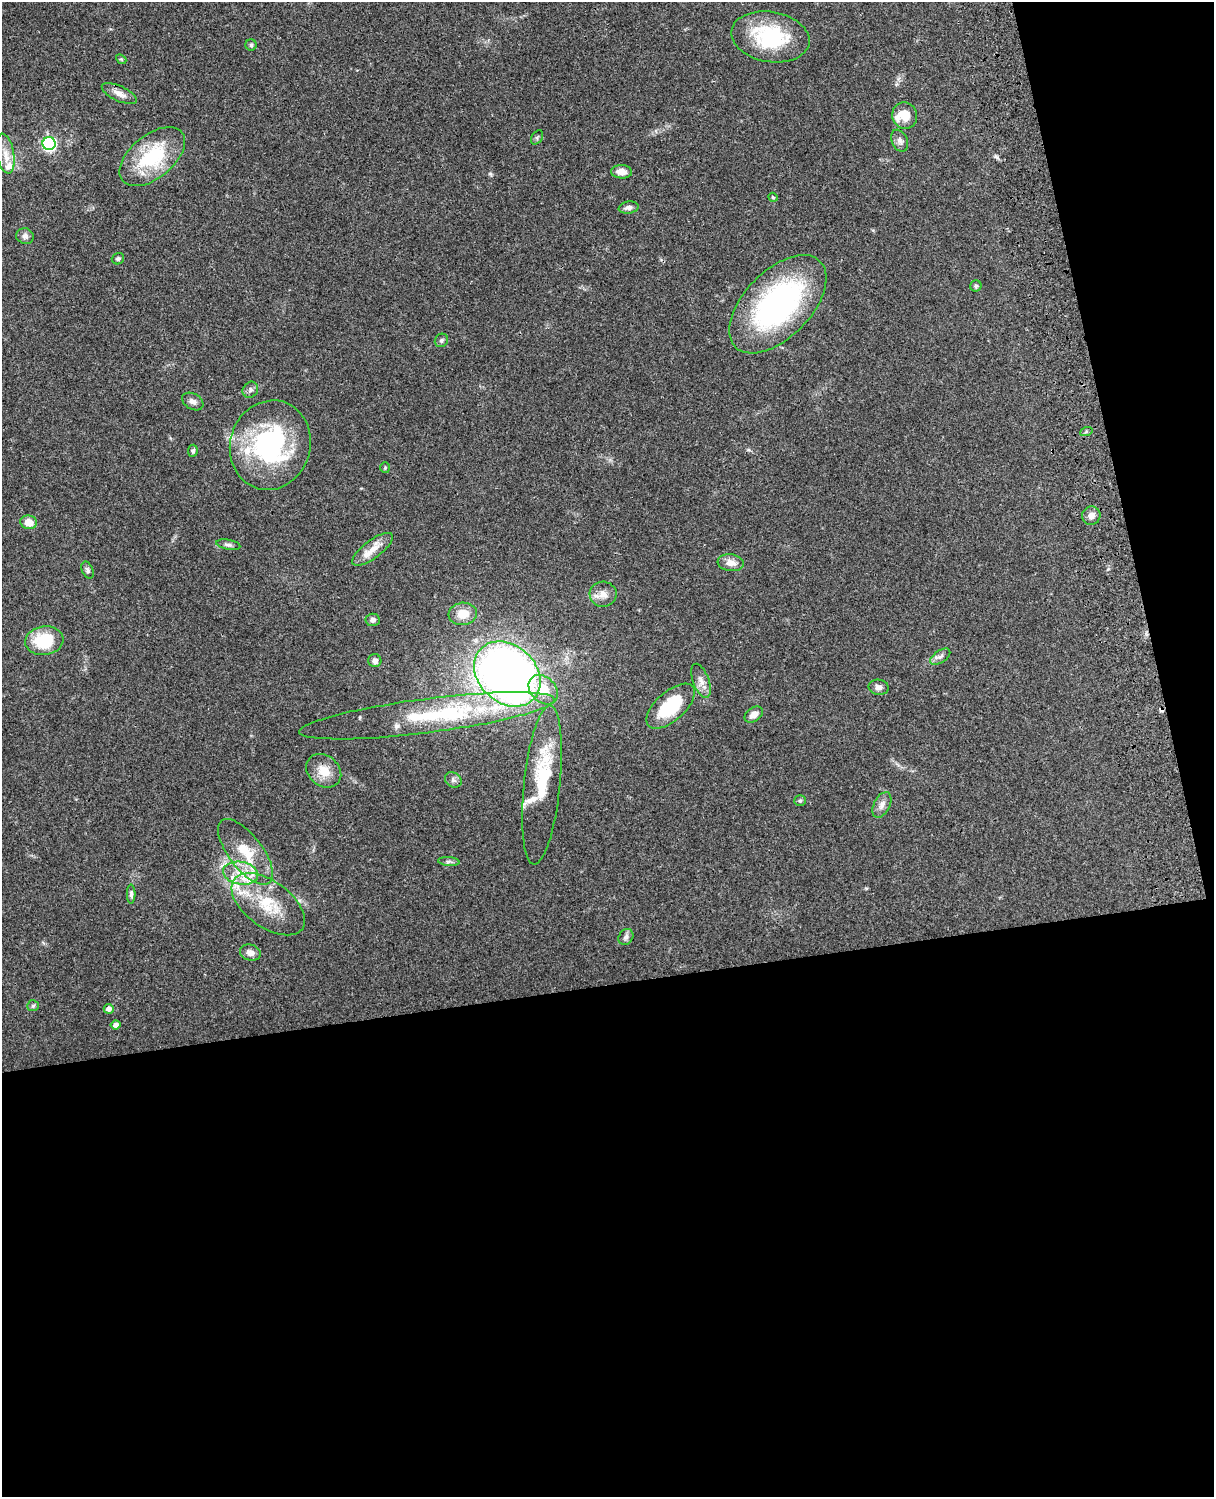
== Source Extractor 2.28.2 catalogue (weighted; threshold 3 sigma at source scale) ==
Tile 12 of 4 x 3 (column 4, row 3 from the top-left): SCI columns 3755-4966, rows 164-1658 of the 5088 x 4926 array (HDU 1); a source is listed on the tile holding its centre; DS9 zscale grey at full resolution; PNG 1216 x 1499 px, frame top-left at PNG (2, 2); each listed source drawn as its Kron ellipse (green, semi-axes under 4 px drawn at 4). Shown black and unused: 39% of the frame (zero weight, under 3 of 4 exposures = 6% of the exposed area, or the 3 px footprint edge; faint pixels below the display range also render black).
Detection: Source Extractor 2.28.2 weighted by HDU 2 'WHT'; one run over the whole footprint, this tile lists its part. Background 0.0793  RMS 0.0058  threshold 0.0261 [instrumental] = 3 sigma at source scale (4.5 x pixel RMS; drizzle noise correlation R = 1.50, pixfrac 1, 0.05/0.05 arcsec/px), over >= 5 px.
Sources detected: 70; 2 inside a brighter object's white glare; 1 cosmic-ray / hot-pixel residue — neither listed nor drawn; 9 inside a brighter listed object's ellipse — not listed separately; the other 58 listed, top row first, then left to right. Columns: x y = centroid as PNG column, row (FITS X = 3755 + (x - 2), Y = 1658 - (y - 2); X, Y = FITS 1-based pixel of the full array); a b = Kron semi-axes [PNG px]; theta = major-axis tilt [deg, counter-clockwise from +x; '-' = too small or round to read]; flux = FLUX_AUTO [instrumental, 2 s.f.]
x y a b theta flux
770 37 39 25 -10 42
251 45 5 5 - 1.1
121 59 6 4 -41 0.77
119 94 19 7 -25 4.5
905 115 13 12 - 9.1
537 137 8 5 57 1.1
900 141 11 7 -65 2.6
49 144 6 6 - 110
5 154 20 9 -79 6.4
152 157 38 21 39 38
621 172 10 6 -3 4.9
773 197 5 4 - 0.66
629 208 10 6 9 2.6
25 236 9 7 -19 2.3
118 259 6 5 - 1.1
976 286 5 5 - 1
778 304 60 33 46 130
441 340 7 6 - 1.5
250 390 8 7 - 1.8
193 401 11 8 -29 2.8
1086 432 6 4 20 0.85
270 445 45 40 73 85
193 451 6 5 - 1.2
385 468 5 4 - 0.8
1091 516 9 9 - 3.6
29 522 8 7 - 7.3
228 545 12 5 -10 1.7
372 549 24 9 37 6.8
731 563 13 8 -7 4.9
88 570 9 5 -65 1.3
603 594 13 12 - 5.2
463 614 14 11 7 9
372 620 7 6 - 2.2
44 641 19 14 9 26
940 657 11 6 34 2.2
375 661 6 6 - 2.3
507 674 37 28 -43 430
701 681 18 8 -70 4.4
879 687 10 7 -7 2.7
543 690 16 12 -45 13
671 706 29 14 42 31
754 714 10 7 37 4.1
427 716 129 17 7 58
324 771 19 15 -39 9.3
453 780 9 7 -36 1.9
542 785 80 18 84 33
800 801 6 5 - 0.93
882 805 13 8 63 3.7
245 852 39 17 -53 20
449 862 11 4 -4 1.5
241 873 17 11 -10 10
131 894 9 4 -90 1.5
268 904 42 23 -36 28
626 937 8 7 - 2
250 953 10 8 -17 3.5
33 1006 6 5 - 1.1
109 1009 5 5 - 2.7
115 1025 5 4 - 2.5
Overlapping masked pixels (flux is a lower limit): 1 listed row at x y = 671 706
Unlisted compact peaks at least as high as the median listed source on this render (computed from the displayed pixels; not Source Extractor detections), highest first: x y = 997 157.